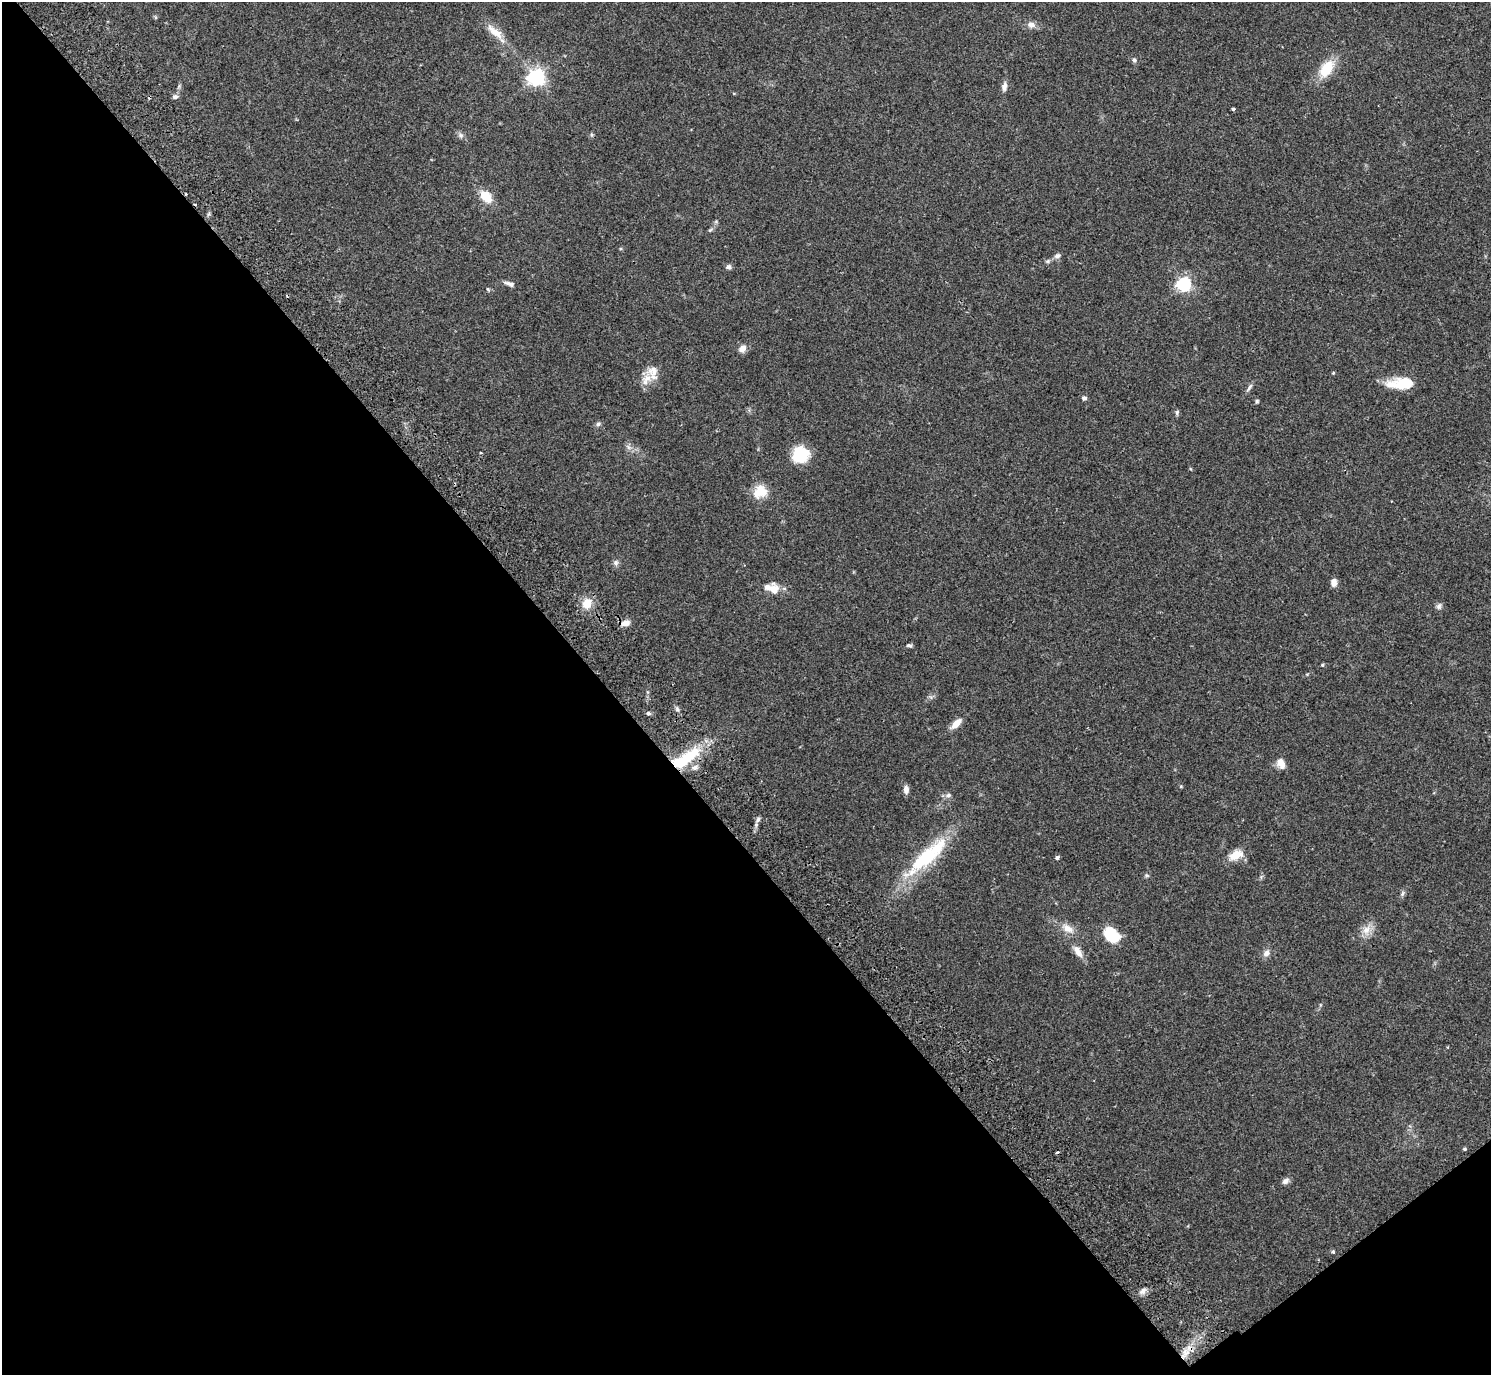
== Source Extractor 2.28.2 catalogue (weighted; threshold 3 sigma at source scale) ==
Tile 14 of 4 x 4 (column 2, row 4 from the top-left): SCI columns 1536-3024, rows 203-1575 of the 6052 x 6035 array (HDU 1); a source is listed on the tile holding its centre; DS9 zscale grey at full resolution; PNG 1493 x 1377 px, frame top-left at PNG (2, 2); no overlay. Shown black and unused: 42% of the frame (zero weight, under 2 of 3 exposures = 3% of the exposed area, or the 3 px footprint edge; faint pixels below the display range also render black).
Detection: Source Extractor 2.28.2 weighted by HDU 2 'WHT'; one run over the whole footprint, this tile lists its part. Background 0.109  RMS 0.0066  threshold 0.0297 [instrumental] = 3 sigma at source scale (4.5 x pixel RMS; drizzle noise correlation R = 1.50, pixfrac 1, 0.05/0.05 arcsec/px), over >= 5 px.
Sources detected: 72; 2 inside a brighter object's white glare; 3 cosmic-ray / hot-pixel residue — not listed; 7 inside a brighter listed object's ellipse — not listed separately; the other 60 listed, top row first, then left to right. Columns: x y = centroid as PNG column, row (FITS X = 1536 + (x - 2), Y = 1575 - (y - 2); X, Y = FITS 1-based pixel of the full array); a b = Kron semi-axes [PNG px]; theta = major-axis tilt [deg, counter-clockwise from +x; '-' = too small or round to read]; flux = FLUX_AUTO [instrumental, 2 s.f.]
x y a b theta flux
1031 25 10 8 -2 3.3
495 32 28 10 -40 9.2
1134 60 7 5 -64 1.4
1326 69 19 12 54 18
536 77 6 6 - 250
1004 86 11 6 79 2.9
175 97 7 6 - 1.7
1233 109 3 3 - 1.7
461 135 7 6 - 1.7
486 197 15 10 -49 10
710 230 7 4 44 1
1057 256 10 6 22 2
1048 261 6 4 72 0.91
729 267 7 6 - 1.7
509 284 14 5 -20 2.4
1184 284 6 6 - 140
488 289 6 3 -70 0.7
742 349 8 7 - 4.5
653 372 21 14 -84 8
1333 373 4 3 - 0.53
1405 382 22 12 -23 12
1249 387 14 4 57 1.8
1084 398 6 5 - 1.5
1257 401 5 5 - 0.91
1177 412 7 5 75 1.2
598 424 6 5 - 1.5
799 457 23 13 9 16
760 492 18 15 29 11
616 563 8 7 - 1.9
1334 582 9 7 -89 3.9
774 590 17 12 -76 6.8
587 604 11 10 - 9.2
1439 606 9 6 63 1.8
625 623 10 7 17 4.7
909 645 8 4 -5 1.1
1322 665 5 4 - 0.85
677 709 7 4 -72 1.3
648 713 5 5 - 1.4
956 723 14 7 45 6.5
690 755 36 15 39 26
1281 763 12 9 -67 4.8
1181 786 5 3 - 0.6
906 789 9 6 -87 3.4
948 795 7 6 - 1.9
758 819 10 4 57 1.6
1236 855 15 9 24 10
1057 858 5 5 - 1.2
925 859 53 18 42 45
1402 893 8 5 70 1.4
1068 928 18 10 -30 6.5
1366 930 14 10 45 6
1111 935 18 14 -41 18
1266 953 10 8 38 3.1
1079 954 11 9 -51 3.7
1464 1149 5 4 - 0.83
1057 1152 4 2 - 0.81
1285 1181 10 6 36 2.3
1333 1252 5 4 - 0.83
1143 1291 9 6 50 2.4
1185 1353 15 10 53 7.8
Overlapping masked pixels (flux is a lower limit): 1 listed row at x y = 1185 1353